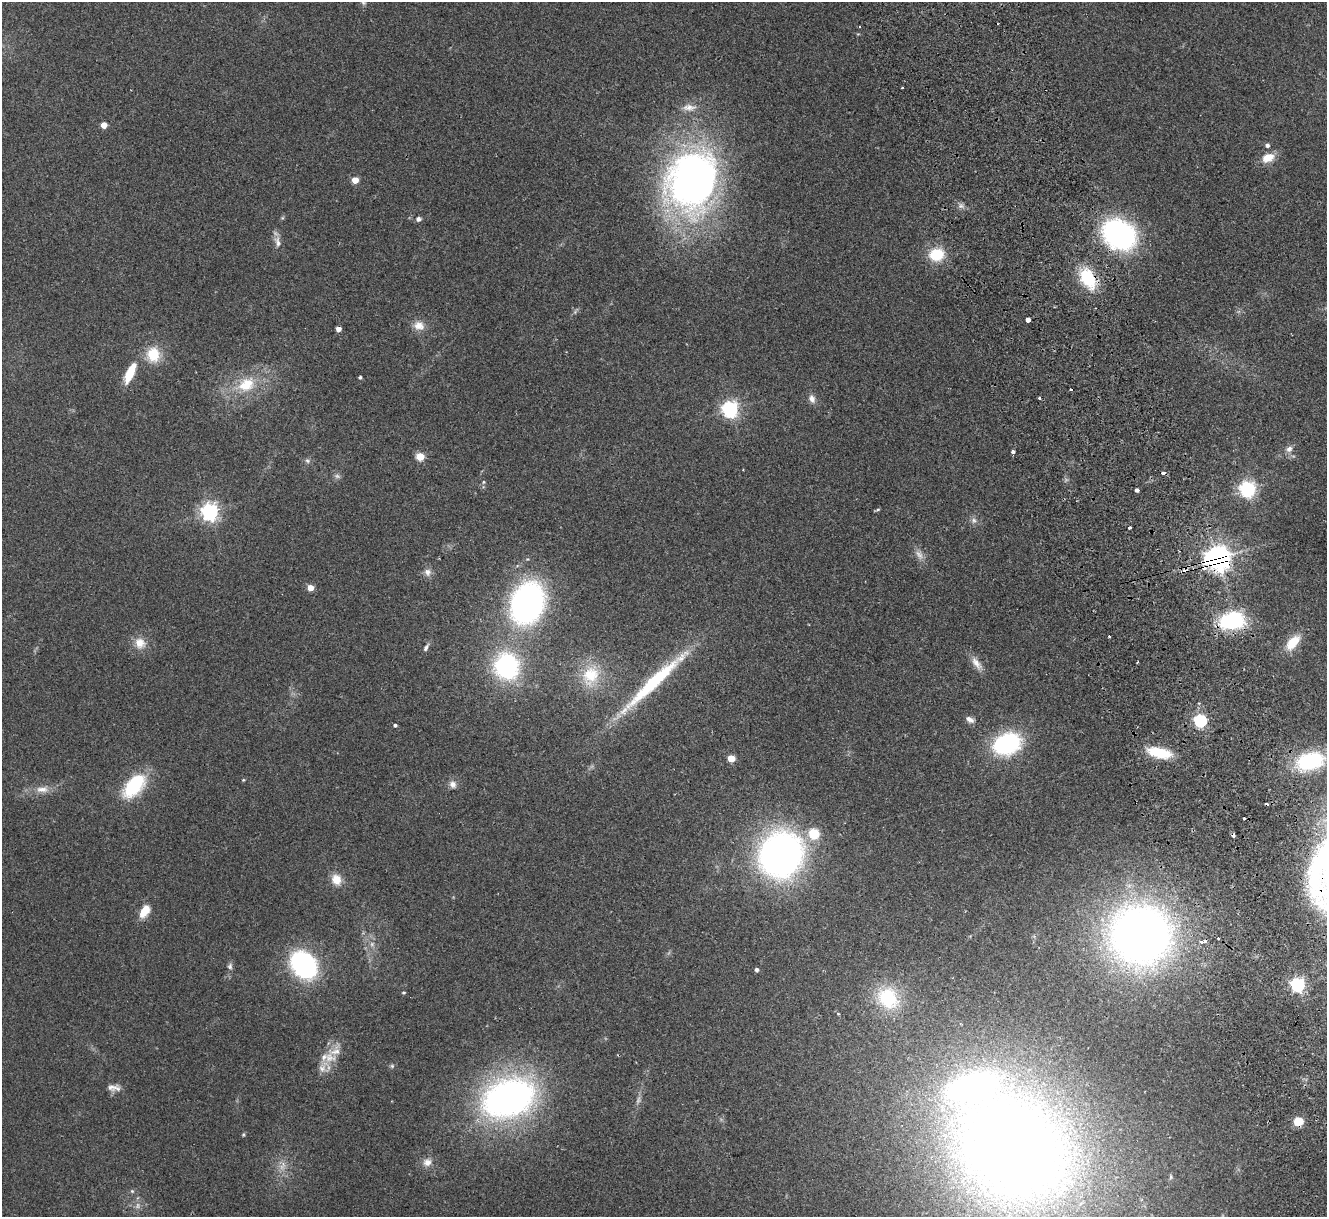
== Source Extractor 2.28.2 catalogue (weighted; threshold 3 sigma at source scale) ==
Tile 6 of 4 x 4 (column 2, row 2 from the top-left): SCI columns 1381-2705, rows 2600-3814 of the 5411 x 5322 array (HDU 1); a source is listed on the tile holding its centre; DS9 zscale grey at full resolution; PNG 1329 x 1219 px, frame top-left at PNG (2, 2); no overlay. Shown black and unused: <1% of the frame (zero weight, under 2 of 3 exposures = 3% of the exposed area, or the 3 px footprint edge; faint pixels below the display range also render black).
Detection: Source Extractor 2.28.2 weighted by HDU 2 'WHT'; one run over the whole footprint, this tile lists its part. Background 0.072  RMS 0.0085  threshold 0.0381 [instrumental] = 3 sigma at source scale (4.5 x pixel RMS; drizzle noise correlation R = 1.50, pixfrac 1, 0.05/0.05 arcsec/px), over >= 5 px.
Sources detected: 100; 4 too faint to see at this stretch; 8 cosmic-ray / hot-pixel residue — not listed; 3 inside a brighter listed object's ellipse — not listed separately; the other 85 listed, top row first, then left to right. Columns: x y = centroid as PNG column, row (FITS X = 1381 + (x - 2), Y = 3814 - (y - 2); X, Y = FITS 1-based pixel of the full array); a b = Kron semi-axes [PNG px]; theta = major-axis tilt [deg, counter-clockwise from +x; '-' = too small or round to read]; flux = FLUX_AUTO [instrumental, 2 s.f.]
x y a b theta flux
363 2 9 5 -79 2.1
902 88 3 2 - 0.96
689 107 20 9 1 8
104 125 4 4 - 14
1267 145 5 4 - 2.8
1268 157 13 9 24 14
355 180 5 4 - 17
692 180 73 55 74 410
961 206 7 4 0 2.3
418 219 7 6 - 2.5
1119 234 25 19 -34 230
277 242 18 8 -79 5.6
936 255 16 14 6 27
1088 278 26 15 -62 39
1028 320 3 3 - 87
419 326 15 12 -15 9
338 329 4 4 - 6.3
153 355 16 14 -85 23
130 373 22 8 66 24
360 377 3 3 - 1.7
246 385 24 18 29 29
1071 389 3 3 - 4.1
1039 398 3 3 - 3.1
812 399 11 8 -69 4.7
730 409 6 6 - 320
1289 449 9 7 43 4.2
1013 452 4 3 - 5
420 457 5 5 - 32
307 461 7 6 - 2.1
484 482 5 4 - 1
1247 489 6 6 - 290
1137 490 4 3 - 6
877 510 7 3 20 1.1
210 512 6 6 - 370
974 520 8 7 - 3.1
1129 527 3 3 - 3.4
1217 558 8 7 - 940
1204 568 4 4 - 8
428 572 10 10 - 4.7
310 588 4 4 - 14
527 603 30 23 70 310
1232 620 26 18 12 68
1293 642 23 11 48 17
140 643 16 14 -51 11
426 647 10 5 60 2.5
1137 662 3 2 - 0.96
976 663 21 9 -53 7.6
507 666 22 20 -72 120
591 675 29 23 66 32
654 682 93 12 43 84
970 719 11 7 -29 3.9
1200 720 6 5 - 150
395 725 4 4 - 1.7
1007 744 22 17 22 110
1159 753 25 10 -12 32
731 758 5 4 - 22
1310 761 27 16 15 85
243 780 4 4 - 0.9
453 784 11 9 -57 4.6
134 786 29 16 49 52
42 789 18 8 0 8.2
1244 819 3 3 - 1.4
814 834 10 9 - 23
781 855 32 29 57 470
336 879 13 11 -66 11
145 911 15 9 56 14
1140 935 49 47 -7 640
1203 942 10 4 12 4.1
304 965 20 16 -49 170
230 966 9 7 76 2.5
756 970 4 4 - 2.4
1298 985 6 6 - 230
403 993 4 4 - 1.2
888 998 30 25 -47 55
335 1052 24 18 35 15
392 1066 6 6 - 1.4
111 1087 17 9 2 5.8
508 1098 47 32 21 360
1298 1121 7 7 - 17
243 1135 5 4 - 0.97
1012 1147 127 95 -38 1300
427 1162 12 11 - 6.7
283 1166 15 7 60 6
1171 1177 7 4 -85 1.4
132 1191 5 5 - 1.5
Overlapping masked pixels (flux is a lower limit): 7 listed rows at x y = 1119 234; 1088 278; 1217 558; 1204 568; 1232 620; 1298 1121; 1012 1147
Isophote crosses this tile's border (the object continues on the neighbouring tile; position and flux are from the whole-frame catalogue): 2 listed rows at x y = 363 2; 1310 761